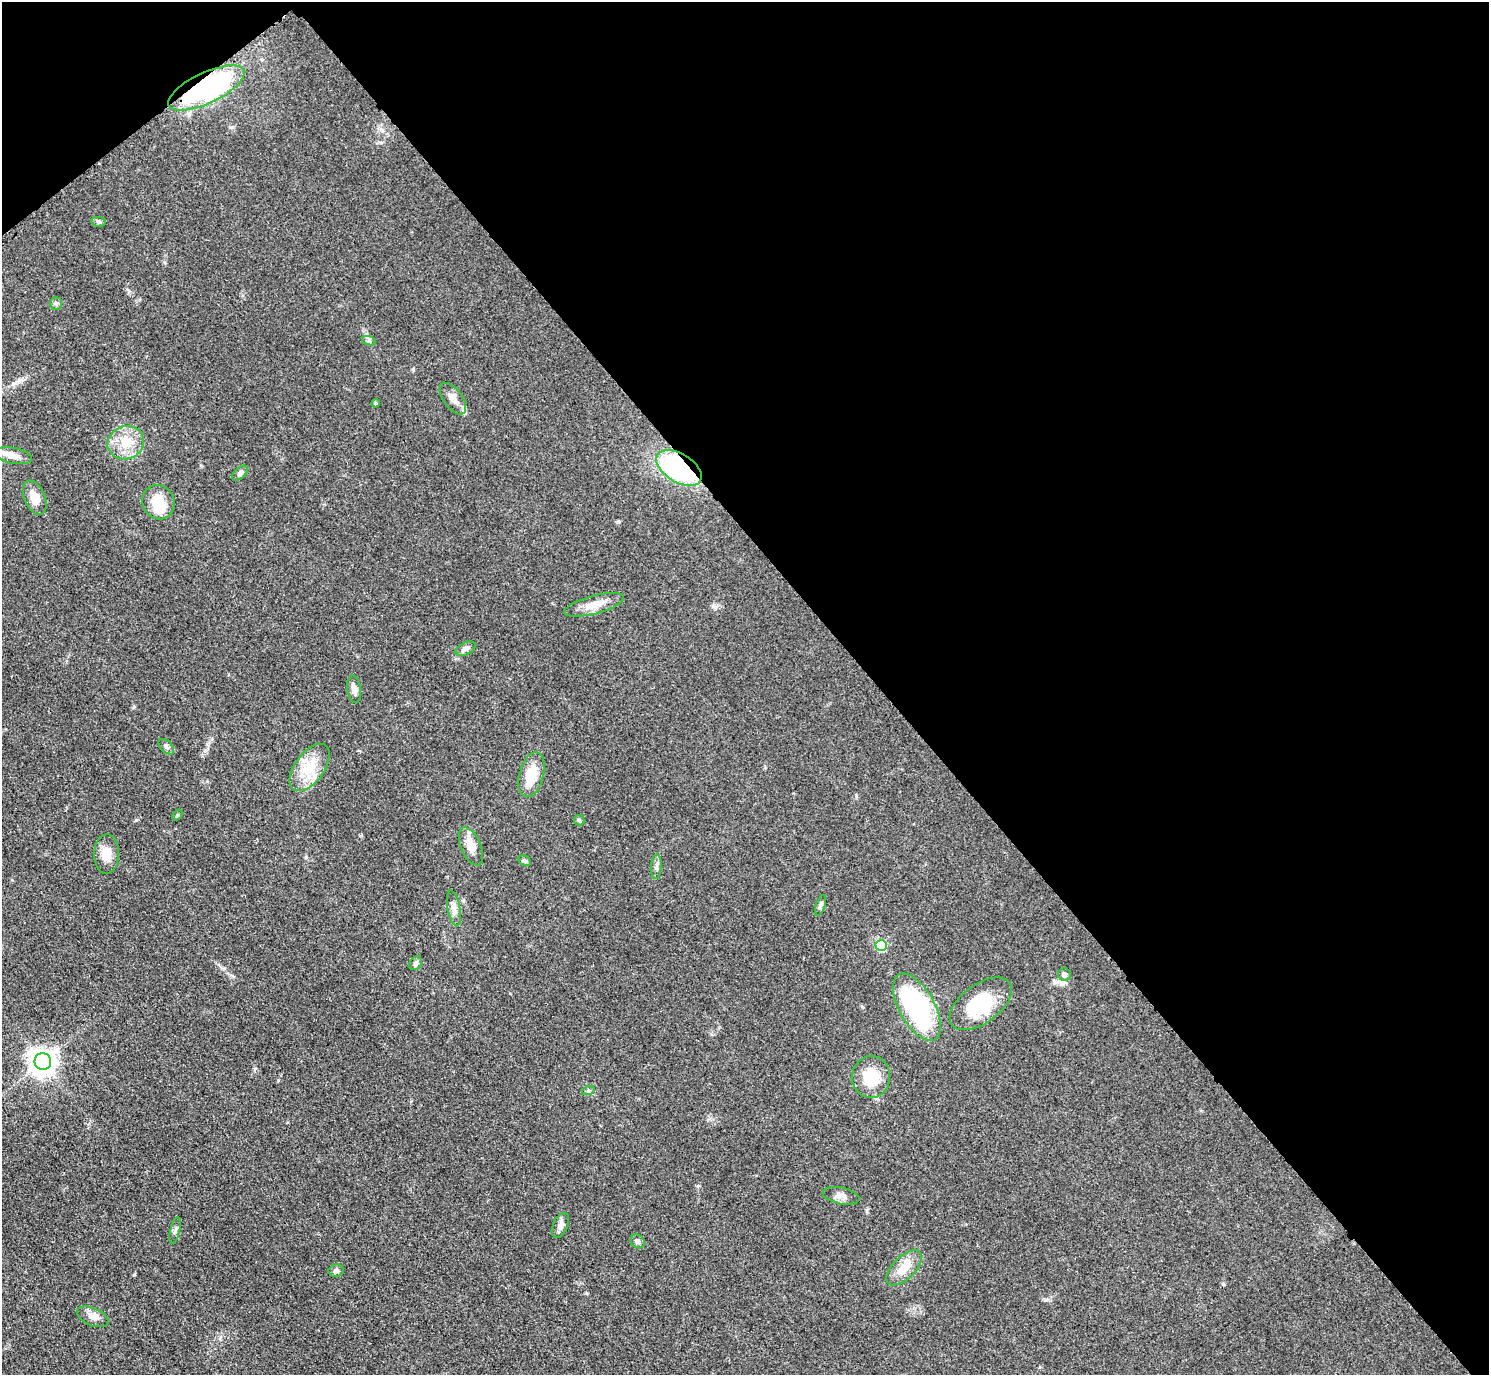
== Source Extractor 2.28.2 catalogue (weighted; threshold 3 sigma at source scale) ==
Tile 3 of 4 x 4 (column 3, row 1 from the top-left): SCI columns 2990-4476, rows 4433-5805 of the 5979 x 5976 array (HDU 1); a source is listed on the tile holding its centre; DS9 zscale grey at full resolution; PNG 1491 x 1377 px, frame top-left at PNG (2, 2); each listed source drawn as its Kron ellipse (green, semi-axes under 4 px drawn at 4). Shown black and unused: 43% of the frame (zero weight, under 3 of 4 exposures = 2% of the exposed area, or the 3 px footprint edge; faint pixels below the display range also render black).
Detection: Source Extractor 2.28.2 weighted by HDU 2 'WHT'; one run over the whole footprint, this tile lists its part. Background 0.0454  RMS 0.006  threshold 0.0271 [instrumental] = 3 sigma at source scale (4.5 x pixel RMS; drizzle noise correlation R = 1.50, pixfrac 1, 0.05/0.05 arcsec/px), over >= 5 px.
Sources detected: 44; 2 inside a brighter object's white glare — neither listed nor drawn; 1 inside a brighter listed object's ellipse — not listed separately; the other 41 listed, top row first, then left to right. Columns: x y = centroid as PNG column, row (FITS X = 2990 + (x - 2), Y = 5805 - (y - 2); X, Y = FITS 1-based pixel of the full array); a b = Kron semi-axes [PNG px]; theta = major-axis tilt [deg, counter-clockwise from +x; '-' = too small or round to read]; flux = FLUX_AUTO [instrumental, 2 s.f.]
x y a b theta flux
206 88 41 15 25 110
99 222 7 5 -7 1.1
56 303 6 5 - 1.3
369 341 7 4 -19 1.3
453 399 18 9 -54 4.8
375 403 4 3 - 0.75
126 443 18 16 20 13
13 456 19 8 -12 5.8
679 468 25 14 -32 80
240 473 9 5 41 1.6
35 498 18 10 -67 8.9
158 502 17 16 - 14
594 605 31 9 15 8.9
465 649 11 6 26 2.6
354 689 14 7 -81 3.1
166 747 9 5 -46 1.6
310 768 27 14 54 16
531 775 23 12 74 14
177 815 6 3 53 0.72
579 820 5 5 - 0.94
471 846 20 10 -66 8.1
106 854 20 12 88 8.3
525 861 6 5 - 1.2
656 867 12 5 86 2
820 905 11 4 71 1.7
454 908 18 6 -80 3.6
881 945 5 5 - 37
416 963 7 5 58 1.9
1064 974 6 6 - 2
981 1004 36 19 36 29
917 1007 37 17 -60 91
43 1061 8 8 - 650
871 1077 21 19 85 17
588 1091 6 4 19 0.94
841 1196 19 8 -12 3.8
560 1225 13 7 67 3.2
175 1231 13 5 77 1.8
638 1241 7 6 - 1.5
904 1268 22 11 45 11
336 1271 7 6 - 2
93 1317 17 8 -24 4.3
Overlapping masked pixels (flux is a lower limit): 2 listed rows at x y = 206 88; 679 468
Unlisted compact peaks at least as high as the median listed source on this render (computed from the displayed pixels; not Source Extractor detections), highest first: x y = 136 820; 232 127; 618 522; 129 291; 713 606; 224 968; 413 369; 856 796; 19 381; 306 857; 278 1080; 1046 1300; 586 1293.